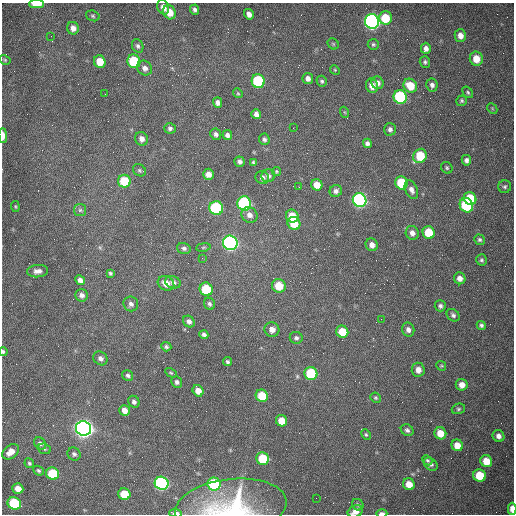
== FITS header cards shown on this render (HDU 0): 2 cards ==
NAXIS1  =                  512 /fastest changing axis
NAXIS2  =                  512 /next to fastest changing axis

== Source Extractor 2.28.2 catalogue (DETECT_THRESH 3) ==
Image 512 x 512 px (HDU 0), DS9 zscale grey, 1 PNG px = 1 image px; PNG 516 x 516 px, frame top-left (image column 1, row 512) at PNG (2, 3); each listed source drawn as its Kron ellipse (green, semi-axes under 4 px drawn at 4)
Background 1530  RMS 24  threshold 71.1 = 3 sigma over >= 5 px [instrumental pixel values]
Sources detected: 153; all 153 listed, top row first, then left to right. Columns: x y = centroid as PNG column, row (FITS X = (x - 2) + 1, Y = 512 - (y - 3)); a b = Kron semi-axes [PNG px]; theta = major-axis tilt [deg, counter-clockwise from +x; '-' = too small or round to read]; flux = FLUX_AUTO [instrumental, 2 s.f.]
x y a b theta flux
37 4 7 4 -1 3.1e+04
163 7 7 5 -66 9.7e+03
195 10 5 4 - 4.4e+03
169 12 7 6 - 2.3e+04
249 14 5 4 - 8.2e+03
93 16 7 5 -18 3.0e+03
385 18 6 6 - 4.7e+04
372 21 7 7 - 7.3e+05
73 28 6 6 - 8.6e+03
460 35 6 5 - 1.1e+04
51 36 2 2 - 1.0e+03
333 44 6 5 - 2.1e+03
373 44 5 5 - 2.7e+03
138 46 7 5 -65 3.9e+03
426 48 5 5 - 6.8e+03
476 59 7 6 - 2.5e+04
5 60 6 4 -28 2.2e+03
134 61 7 6 - 9.6e+04
100 62 6 5 - 2.5e+04
425 62 6 5 - 3.4e+03
145 68 8 7 - 7.6e+03
335 70 5 4 - 1.8e+03
308 78 6 5 - 7.4e+03
258 81 7 6 - 1.3e+05
322 81 6 5 - 3.0e+03
377 83 6 6 - 7.5e+03
432 85 6 5 - 5.5e+03
372 86 7 6 - 1.2e+04
410 86 7 6 - 3.1e+04
468 92 6 4 -51 2.6e+03
238 93 5 4 - 1.8e+03
105 94 2 2 - 8.1e+02
400 97 7 6 - 2.0e+05
462 101 5 5 - 2.7e+03
218 103 5 4 - 6.8e+03
492 108 6 4 -47 2.1e+03
344 112 5 3 - 1.5e+03
256 114 5 5 - 7.2e+03
170 128 6 5 - 3.9e+03
293 128 2 2 - 7.5e+02
390 129 6 6 - 4.6e+03
216 134 6 5 - 4.9e+03
3 135 7 3 -89 1.2e+04
227 135 5 4 - 5.8e+03
142 139 7 6 - 7.1e+03
264 139 6 5 - 3.9e+03
367 143 4 4 - 4.8e+03
420 156 7 6 - 6.0e+04
466 160 5 4 - 5.4e+03
240 162 5 5 - 4.9e+03
253 162 4 3 - 1.9e+03
447 168 6 5 - 2.4e+03
139 170 7 5 -33 3.0e+03
276 171 4 4 - 2.1e+03
208 174 5 5 - 1.1e+04
268 176 7 6 - 5.0e+03
262 177 7 6 - 6.7e+03
124 181 6 6 - 6.2e+04
401 183 6 6 - 8.7e+04
317 185 6 5 - 1.8e+04
299 187 2 2 - 1.1e+03
505 187 6 6 - 3.5e+03
411 190 10 6 -65 7.7e+03
336 191 6 6 - 5.7e+03
470 198 7 6 - 7.3e+04
360 200 7 6 - 4.4e+05
244 203 7 7 - 2.6e+05
466 205 7 6 - 1.2e+05
15 206 5 3 - 1.7e+03
216 208 7 6 - 2.0e+05
80 210 6 6 - 3.3e+03
249 215 8 7 - 8.8e+03
292 216 6 6 - 2.8e+04
294 223 7 6 - 3.4e+04
429 232 6 6 - 4.7e+04
412 233 7 6 - 8.6e+03
479 240 5 5 - 3.1e+03
230 243 7 7 - 5.5e+05
372 245 6 6 - 8.9e+03
203 247 7 3 9 2.1e+03
184 248 7 5 -17 4.1e+03
202 258 2 2 - 9.2e+02
481 260 5 5 - 3.2e+03
38 271 10 6 3 8.1e+03
110 273 4 3 - 2.3e+03
460 278 6 5 - 9.5e+03
80 280 5 4 - 7.5e+03
173 282 8 6 -21 5.6e+03
166 283 8 7 - 1.4e+04
279 286 7 6 - 3.3e+04
206 289 7 6 - 6.8e+04
82 295 6 6 - 6.5e+03
131 304 7 7 - 5.3e+03
209 304 6 5 - 3.9e+03
440 306 5 5 - 4.4e+03
453 315 7 5 -42 4.2e+03
381 319 2 2 - 8.1e+02
189 321 6 5 - 5.9e+03
481 325 5 4 - 3.5e+03
272 330 7 7 - 1.1e+04
408 330 7 6 - 6.2e+03
342 332 6 6 - 3.2e+04
204 335 4 4 - 4.0e+03
296 338 6 6 - 4.3e+03
166 347 5 4 - 3.3e+03
3 352 5 4 - 2.6e+03
100 358 7 6 - 6.1e+03
227 362 5 4 - 2.8e+03
441 366 5 4 - 2.0e+03
418 370 7 6 - 1.2e+04
171 373 6 4 -30 2.0e+03
311 374 6 6 - 1.0e+05
128 375 6 5 - 3.8e+03
177 382 6 5 - 4.4e+03
462 385 6 5 - 1.2e+04
198 391 6 5 - 1.4e+04
262 396 6 6 - 4.4e+04
376 398 5 5 - 2.4e+03
134 402 6 5 - 4.6e+03
458 409 7 5 15 2.9e+03
125 411 6 5 - 1.2e+04
282 421 6 5 - 2.4e+04
83 428 8 7 - 1.3e+06
407 430 6 5 - 4.1e+03
440 433 6 6 - 2.5e+04
366 435 5 4 - 2.1e+03
498 436 6 5 - 8.1e+03
40 443 6 5 - 5.2e+03
457 445 6 5 - 2.0e+04
44 449 6 5 - 2.9e+03
11 452 9 6 40 1.4e+04
74 454 7 6 - 4.5e+03
263 459 6 6 - 6.1e+04
427 460 5 4 - 2.5e+03
486 461 6 5 - 2.7e+04
29 463 5 4 - 2.8e+03
431 464 8 5 -39 4.5e+03
38 471 5 4 - 2.8e+03
53 474 7 6 - 7.7e+04
480 475 6 6 - 5.1e+04
162 483 7 6 - 4.2e+05
214 484 7 6 - 1.5e+05
409 484 6 5 - 2.0e+04
18 489 5 5 - 1.5e+04
124 494 6 5 - 4.2e+04
316 498 2 2 - 3.5e+03
14 503 7 6 - 1.1e+05
358 505 6 5 - 2.9e+03
231 507 56 28 7 1.7e+05
512 509 6 3 -90 1.7e+04
355 511 8 5 23 1.2e+04
176 513 6 3 -2 1.2e+04
382 513 5 3 - 6.2e+03
At the frame edge (FLAGS 8, measured only in part): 8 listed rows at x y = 37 4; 3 135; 3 352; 231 507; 512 509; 355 511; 176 513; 382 513